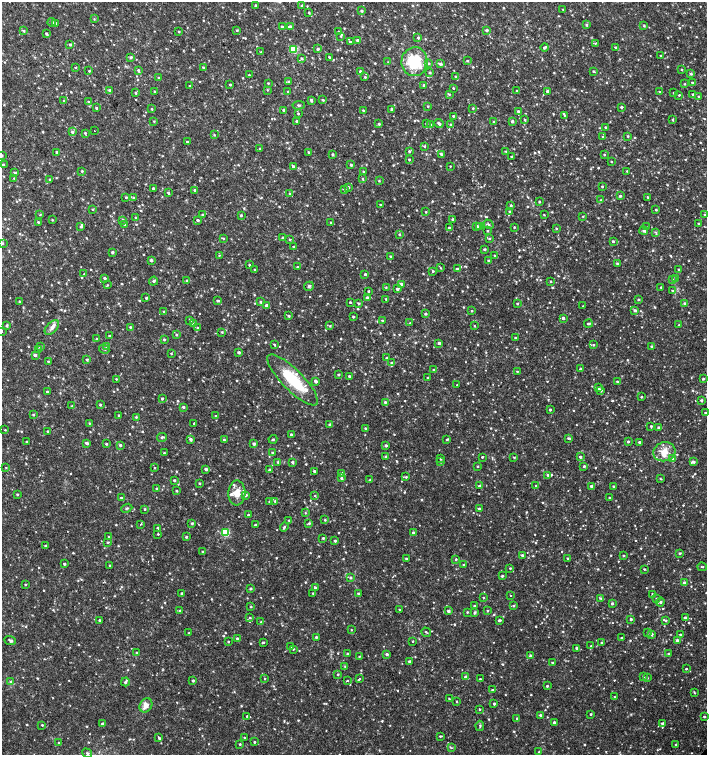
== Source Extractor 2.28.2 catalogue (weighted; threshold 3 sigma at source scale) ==
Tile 11 of 4 x 4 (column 3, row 3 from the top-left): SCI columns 3044-4453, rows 1507-3012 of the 6023 x 6029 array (HDU 1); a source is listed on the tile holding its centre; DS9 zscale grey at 2 x 2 block average (1 PNG px = mean of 2 x 2 image px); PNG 709 x 757 px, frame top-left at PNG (2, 2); each listed source drawn as its Kron ellipse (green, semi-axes under 4 px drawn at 4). Shown black and unused: <1% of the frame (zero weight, under 2 of 3 exposures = <1% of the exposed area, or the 3 px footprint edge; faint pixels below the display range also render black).
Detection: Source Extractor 2.28.2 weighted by HDU 2 'WHT'; one run over the whole footprint, this tile lists its part. Background 0.0335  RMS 0.0037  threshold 0.0167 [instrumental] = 3 sigma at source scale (4.5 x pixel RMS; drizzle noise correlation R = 1.50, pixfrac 1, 0.0396/0.0396 arcsec/px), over >= 5 px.
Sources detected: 1051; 1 coinciding with a brighter row at this scale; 14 inside a brighter listed object's ellipse — not listed separately; of the other 1036, all 500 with FLUX_AUTO >= 0.669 (the completeness limit of this list) listed and drawn (536 fainter detections not listed), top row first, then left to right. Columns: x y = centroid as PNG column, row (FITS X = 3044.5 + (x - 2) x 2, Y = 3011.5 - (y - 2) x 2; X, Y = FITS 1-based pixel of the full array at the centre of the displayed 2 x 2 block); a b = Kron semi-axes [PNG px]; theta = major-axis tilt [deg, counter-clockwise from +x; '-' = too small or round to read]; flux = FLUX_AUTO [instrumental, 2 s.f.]
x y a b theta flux
255 5 3 3 - 1.2
302 6 3 3 - 0.97
563 9 2 2 - 0.73
362 11 3 3 - 1.4
309 13 2 2 - 0.97
94 19 3 2 - 0.68
52 22 4 3 - 1.4
55 23 3 3 - 1.3
587 25 3 3 - 1.1
644 26 3 3 - 0.97
282 27 2 2 - 1.3
290 27 3 2 - 3
237 30 3 3 - 0.9
486 30 3 2 - 1.4
23 31 3 2 - 1.1
338 31 2 2 - 0.76
179 32 2 2 - 0.79
46 34 2 2 - 1.3
341 36 4 3 - 1
418 37 3 2 - 1.1
357 40 3 2 - 1.7
350 42 3 2 - 1.3
595 43 3 2 - 0.69
70 45 3 3 - 1.1
545 47 4 3 - 2.1
615 47 3 3 - 0.91
294 49 3 3 - 33
318 49 3 2 - 1.8
261 52 3 2 - 0.77
661 56 2 2 - 1.2
131 57 3 3 - 1.6
329 57 2 2 - 0.93
301 58 3 2 - 0.94
467 61 3 2 - 0.68
388 62 3 2 - 0.68
414 62 14 13 - 39
429 63 3 3 - 1.1
440 64 3 3 - 1.8
75 67 3 2 - 0.77
203 67 2 2 - 0.88
682 69 2 2 - 0.87
89 71 3 3 - 0.92
138 71 4 2 - 1.2
360 71 2 2 - 1.6
593 71 3 2 - 0.91
430 73 3 3 - 1.4
691 74 3 3 - 1.4
249 75 2 2 - 0.87
365 77 2 2 - 0.98
456 77 3 2 - 1.3
158 78 3 2 - 0.78
288 81 3 3 - 0.77
268 83 2 2 - 0.89
692 83 2 2 - 1.3
230 84 2 2 - 1.1
684 84 3 2 - 0.84
424 85 2 2 - 1.2
190 86 2 2 - 0.96
453 88 2 2 - 0.88
110 90 3 3 - 1.7
267 90 3 3 - 0.68
155 91 2 2 - 0.83
517 91 2 2 - 0.68
547 91 2 2 - 1.8
288 92 3 3 - 1.1
660 92 2 2 - 0.79
136 93 3 3 - 1
674 93 2 2 - 1
449 94 3 3 - 1.1
693 94 3 2 - 1.2
679 95 3 2 - 0.87
699 96 2 2 - 0.92
311 100 3 2 - 1.7
323 100 3 2 - 0.94
64 101 2 2 - 0.99
88 102 2 2 - 0.73
299 105 6 3 3 1.2
428 106 3 2 - 0.84
622 107 2 2 - 1.5
96 108 2 2 - 1.3
473 108 3 2 - 0.85
152 109 3 2 - 0.7
391 109 3 2 - 1.3
283 110 3 2 - 1.3
363 110 2 2 - 0.9
518 111 3 2 - 1.4
298 113 3 3 - 0.93
564 115 3 2 - 0.67
453 116 3 2 - 0.99
525 120 3 2 - 0.95
672 120 3 3 - 0.83
154 121 3 2 - 0.7
296 121 2 2 - 1.2
512 121 3 2 - 1.8
494 122 3 2 - 0.81
439 123 5 3 - 1.9
379 124 3 3 - 1.1
427 124 3 3 - 1
430 124 3 3 - 0.78
450 125 3 2 - 1.3
605 127 2 2 - 0.98
94 130 2 2 - 0.72
72 132 3 3 - 1.9
85 133 3 2 - 1
214 135 3 2 - 0.7
603 136 3 3 - 0.7
628 136 3 2 - 0.91
187 142 2 2 - 1.1
424 146 3 3 - 0.93
260 149 3 3 - 0.87
409 151 3 3 - 1
506 151 3 2 - 0.72
56 152 2 2 - 2.1
308 152 3 2 - 0.97
332 154 3 2 - 1.4
441 154 4 2 - 1.7
2 155 2 2 - 1.1
604 155 2 2 - 0.75
512 156 2 2 - 1.1
409 159 2 2 - 1.1
611 162 2 2 - 0.87
3 165 3 2 - 1.3
351 165 3 2 - 1.3
293 166 3 2 - 1.5
450 166 2 2 - 0.7
82 171 2 2 - 1.1
363 171 3 2 - 0.76
627 171 2 2 - 0.74
15 173 3 3 - 1.2
14 178 2 2 - 0.77
362 179 3 2 - 0.75
50 180 3 3 - 0.91
379 181 3 2 - 0.68
602 186 2 2 - 1
348 187 3 3 - 2.1
153 188 2 2 - 1.1
195 190 3 3 - 1.3
345 190 4 3 - 1.2
168 193 3 2 - 1.1
290 194 3 3 - 1.5
620 196 4 3 - 1.3
126 197 2 2 - 1
648 197 2 2 - 0.72
134 198 3 3 - 1.2
601 200 3 2 - 0.78
539 202 2 2 - 1.1
380 205 2 2 - 0.79
511 205 2 2 - 1.4
93 209 3 3 - 0.71
656 210 2 2 - 1.2
509 211 2 2 - 1.1
426 212 3 2 - 0.69
40 215 2 2 - 0.72
202 215 3 2 - 0.96
241 215 3 2 - 1
544 215 2 2 - 0.69
705 215 3 2 - 1.1
583 216 2 2 - 0.7
136 218 3 2 - 0.86
452 219 2 2 - 0.97
52 220 2 2 - 0.79
123 220 3 2 - 0.85
198 220 3 2 - 1.6
38 222 3 2 - 1
330 223 2 2 - 0.93
488 224 5 3 - 1.1
699 224 2 2 - 1.2
125 225 3 3 - 0.85
477 226 3 2 - 2.3
480 226 3 3 - 2
81 227 3 3 - 1.6
514 227 2 2 - 0.91
646 227 3 2 - 0.75
449 228 2 2 - 1.2
556 229 3 3 - 0.79
644 230 4 4 - 1.8
487 231 2 2 - 0.74
656 232 3 3 - 0.87
399 234 3 3 - 0.93
283 237 2 2 - 1
224 238 3 3 - 0.71
490 238 3 3 - 0.79
290 239 3 3 - 0.86
613 241 2 2 - 1.4
2 243 3 3 - 1.3
294 247 2 2 - 1.1
485 249 2 2 - 1.4
113 252 2 2 - 1.9
219 255 4 2 - 0.75
390 256 2 2 - 0.8
495 256 2 2 - 1.6
151 260 3 2 - 2
488 260 2 2 - 1.1
617 263 3 2 - 1
249 265 2 2 - 1
297 267 3 2 - 1.2
441 268 3 2 - 0.71
457 269 2 2 - 1.4
678 269 2 2 - 0.76
254 270 2 2 - 0.71
433 271 3 2 - 1.2
84 274 2 2 - 0.87
365 274 2 2 - 1.5
105 278 3 2 - 1.2
676 278 3 2 - 1.3
673 279 3 3 - 1.1
153 281 4 4 - 1.5
187 281 3 3 - 1.1
551 281 2 2 - 0.7
401 284 3 2 - 1.4
107 285 3 2 - 0.74
309 286 5 3 - 1.5
661 287 2 2 - 1
386 288 3 3 - 0.74
397 289 2 2 - 2.5
368 291 2 2 - 1.1
672 291 3 3 - 1.2
367 297 3 3 - 1.4
146 298 2 2 - 1.2
386 299 2 2 - 0.94
638 300 2 2 - 1.2
20 301 3 2 - 0.84
217 301 4 3 - 1.4
261 302 3 2 - 1.3
350 302 2 2 - 1.2
359 303 3 3 - 1.2
685 303 3 3 - 2
517 304 2 2 - 0.86
266 306 2 2 - 4.6
583 306 3 3 - 0.67
635 310 3 2 - 1.8
164 311 3 2 - 0.97
471 311 2 2 - 0.72
425 314 2 2 - 1.6
289 316 3 2 - 1.1
353 317 2 2 - 1.3
563 318 2 2 - 2.3
190 320 3 2 - 1.4
382 320 2 2 - 0.91
410 323 2 2 - 0.71
194 324 3 3 - 1.6
588 324 4 2 - 1.4
7 325 3 2 - 1.6
679 325 2 2 - 0.71
330 326 3 2 - 0.79
474 326 2 2 - 0.67
52 327 8 5 46 3.4
130 327 2 2 - 0.9
197 328 3 2 - 0.69
2 331 3 2 - 1.8
222 332 3 3 - 0.84
176 335 3 2 - 1.1
109 336 2 2 - 0.8
515 338 2 2 - 1.3
96 339 3 2 - 0.96
164 339 3 3 - 1.1
439 343 3 2 - 2.3
274 345 2 2 - 1.2
593 345 2 2 - 0.85
106 346 3 3 - 2
40 347 4 3 - 1.1
651 347 3 3 - 0.92
38 349 3 2 - 0.89
104 349 5 2 - 0.88
239 352 2 2 - 2
171 354 3 2 - 0.71
35 355 3 2 - 2.5
387 358 2 2 - 1.3
87 360 2 2 - 1.1
48 361 3 2 - 0.91
392 363 3 3 - 1.5
580 369 2 2 - 1.4
434 370 2 2 - 2
517 371 2 2 - 0.77
338 375 2 2 - 1.3
349 376 2 2 - 1.2
427 378 2 2 - 0.69
116 379 3 3 - 0.74
703 379 3 2 - 0.92
293 380 34 10 -45 39
315 381 3 2 - 2.1
617 382 2 2 - 1.2
457 385 2 2 - 0.67
598 388 3 3 - 1.4
601 390 3 3 - 1.9
47 392 2 2 - 1.2
641 397 2 2 - 0.83
162 399 2 2 - 1.6
701 400 2 2 - 1.7
385 402 3 2 - 1
100 405 2 2 - 1.2
72 406 2 2 - 0.88
183 407 3 3 - 1.7
550 410 2 2 - 1
705 413 2 2 - 1.1
33 415 3 2 - 1.1
119 415 2 2 - 0.71
216 416 2 2 - 0.95
136 417 3 2 - 0.91
89 423 3 2 - 0.8
194 423 2 2 - 2.4
330 425 2 2 - 4.2
651 426 3 2 - 1
658 427 2 2 - 1.2
365 428 3 2 - 1
5 430 3 2 - 0.73
48 431 2 2 - 1.2
291 434 2 2 - 1.6
162 437 5 3 - 1.9
568 438 3 3 - 0.97
190 439 3 3 - 2
273 439 4 2 - 0.94
447 439 2 2 - 1
224 440 4 3 - 1
27 442 2 2 - 1.1
628 442 3 3 - 1.4
639 442 3 2 - 1.2
86 443 4 2 - 1.9
106 444 2 2 - 1.1
254 444 2 2 - 1.8
120 445 3 3 - 1.4
386 446 3 3 - 1.9
664 452 11 9 15 9.9
164 453 2 2 - 0.8
272 453 3 3 - 0.96
386 456 3 3 - 0.94
482 457 2 2 - 1
514 457 3 2 - 0.7
580 457 2 2 - 1.5
672 458 3 3 - 1.8
440 459 3 2 - 0.73
278 462 3 3 - 1.3
292 462 3 2 - 1.6
441 462 3 2 - 1.1
693 462 3 2 - 1.7
478 466 2 2 - 0.8
584 466 3 3 - 1.3
6 468 2 2 - 0.68
154 468 2 2 - 0.69
206 469 3 3 - 1.7
269 470 2 2 - 1.3
314 471 2 2 - 1.7
342 473 3 3 - 1.3
548 475 4 3 - 1.7
406 477 3 3 - 1
341 478 3 3 - 1.5
660 478 2 2 - 0.74
174 480 2 2 - 1.3
370 480 3 2 - 0.98
199 483 2 2 - 0.86
479 486 2 2 - 1.7
536 486 2 2 - 0.67
591 486 3 3 - 1.9
613 486 2 2 - 0.89
157 489 2 2 - 0.96
177 491 2 2 - 1
237 493 12 8 88 10
17 495 2 2 - 1.1
246 495 3 2 - 1.4
315 496 3 2 - 0.76
121 497 3 2 - 1.1
609 498 2 2 - 0.69
269 501 3 3 - 0.74
275 501 3 3 - 1.1
127 508 6 3 22 1.1
145 509 2 2 - 0.84
479 509 3 2 - 2.2
305 513 3 2 - 0.69
248 515 2 2 - 1.2
289 520 3 2 - 0.7
325 520 3 2 - 0.85
192 523 3 3 - 1.3
309 523 3 3 - 1.2
141 524 2 2 - 1.2
255 525 2 2 - 1.3
284 527 5 3 - 1.5
157 528 2 2 - 1.1
413 532 2 2 - 1.4
225 533 3 3 - 48
158 534 2 2 - 0.91
109 537 2 2 - 0.82
186 537 2 2 - 1.2
323 538 2 2 - 1.3
335 541 3 2 - 1.3
108 542 3 3 - 0.92
45 546 3 2 - 1.1
202 552 3 2 - 0.68
680 553 2 2 - 1.2
522 555 3 3 - 1.6
624 556 2 2 - 0.93
568 558 2 2 - 0.69
406 559 2 2 - 1.1
456 559 2 2 - 1
64 564 2 2 - 1.4
110 565 2 2 - 0.91
463 565 2 2 - 1.1
702 567 5 2 - 0.91
510 568 2 2 - 0.81
644 569 2 2 - 0.82
502 576 2 2 - 1.2
350 578 3 3 - 1.4
684 583 3 3 - 2.7
25 585 2 2 - 0.85
315 588 3 3 - 1.3
251 589 3 2 - 1.3
182 593 2 2 - 1.4
313 593 3 2 - 0.98
358 593 3 3 - 1.3
652 594 3 2 - 1.1
511 596 2 2 - 1.2
483 598 2 2 - 0.84
601 598 3 3 - 0.88
656 598 2 2 - 1
660 602 4 3 - 1.5
612 603 2 2 - 1.9
474 606 2 2 - 1.2
514 606 3 3 - 1.1
251 607 3 3 - 0.75
399 609 2 2 - 0.69
180 611 3 2 - 1.4
448 611 3 3 - 1.9
487 611 2 2 - 0.99
467 612 2 2 - 0.78
475 613 3 2 - 1.7
250 618 3 3 - 0.72
685 618 3 2 - 2.5
631 619 2 2 - 1.7
100 620 2 2 - 1.4
499 620 3 2 - 2.1
666 621 3 3 - 0.69
261 622 4 3 - 0.91
351 630 2 2 - 0.69
426 632 5 2 - 0.84
189 633 2 2 - 1
647 633 3 2 - 0.78
680 634 2 2 - 1
652 635 3 2 - 0.97
316 637 2 2 - 1.3
237 638 2 2 - 1.4
621 638 2 2 - 0.79
10 640 6 4 -22 1.6
677 640 2 2 - 2.2
413 641 2 2 - 0.67
228 642 2 2 - 0.77
263 642 3 2 - 0.94
601 643 3 2 - 1
291 646 2 2 - 1.1
591 646 2 2 - 0.99
576 648 3 2 - 1.4
293 649 2 2 - 1
136 653 2 2 - 0.85
668 653 2 2 - 0.93
348 654 2 2 - 1.4
387 654 3 2 - 2
531 655 4 3 - 0.94
359 657 3 2 - 0.71
409 661 2 2 - 1.5
552 662 3 2 - 1
345 666 3 2 - 0.73
686 669 2 2 - 0.89
338 675 3 3 - 0.8
465 677 3 3 - 1.4
643 677 3 3 - 0.9
647 678 3 2 - 0.7
265 679 3 2 - 0.68
359 679 2 2 - 2.7
480 679 2 2 - 0.77
193 681 2 2 - 1.4
347 681 3 2 - 1.1
11 682 3 3 - 1
125 682 4 3 - 1.7
547 686 2 2 - 1.2
492 690 3 2 - 1.1
695 693 4 2 - 0.77
615 697 2 2 - 0.7
449 699 2 2 - 0.82
457 701 2 2 - 0.78
494 704 2 2 - 1.2
146 705 7 6 - 5.4
480 709 3 2 - 0.72
591 714 2 2 - 1
540 715 3 2 - 1.2
247 716 2 2 - 0.92
704 717 2 2 - 1.1
517 718 3 3 - 1.1
103 723 4 2 - 1.2
554 723 3 2 - 2.1
662 723 3 2 - 1.9
42 725 2 2 - 0.94
480 726 5 3 - 1.2
440 736 3 2 - 0.94
159 738 3 2 - 2.2
245 738 2 2 - 0.96
254 742 2 2 - 0.85
59 743 2 2 - 0.73
240 744 3 2 - 0.93
676 745 2 2 - 1.4
451 748 3 2 - 0.71
539 752 2 2 - 0.8
87 753 5 4 - 1.5
Isophote crosses this tile's border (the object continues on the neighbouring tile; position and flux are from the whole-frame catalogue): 3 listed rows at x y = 2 155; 2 243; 2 331